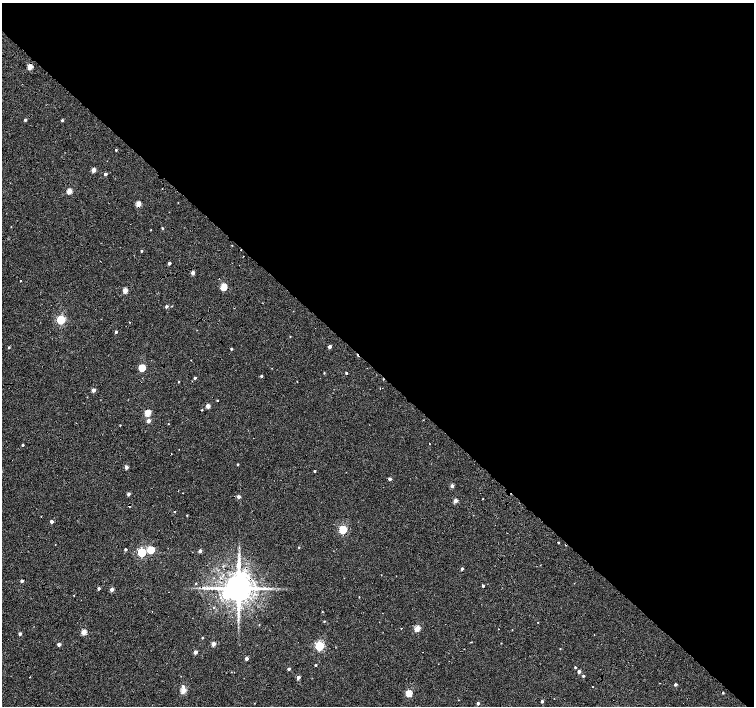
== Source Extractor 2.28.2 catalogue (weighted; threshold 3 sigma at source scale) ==
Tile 3 of 4 x 4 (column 3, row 1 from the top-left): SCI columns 3016-4518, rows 4453-5860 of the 6025 x 6022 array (HDU 1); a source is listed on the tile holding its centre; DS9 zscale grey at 2 x 2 block average (1 PNG px = mean of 2 x 2 image px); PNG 756 x 708 px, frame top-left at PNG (2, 3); no overlay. Shown black and unused: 54% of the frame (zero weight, under 4 of 8 exposures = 5% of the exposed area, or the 3 px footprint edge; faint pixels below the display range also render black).
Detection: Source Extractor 2.28.2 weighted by HDU 2 'WHT'; one run over the whole footprint, this tile lists its part. Background 8.86e-04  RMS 0.0025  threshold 0.0102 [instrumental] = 3 sigma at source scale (4.09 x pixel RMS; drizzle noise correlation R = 1.36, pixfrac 0.8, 0.0396/0.0396 arcsec/px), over >= 5 px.
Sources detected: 118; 1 inside a brighter object's white glare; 11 cosmic-ray / hot-pixel residue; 1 long thin detection or spike segment (spike, bleed or trail) — not listed; the other 105 listed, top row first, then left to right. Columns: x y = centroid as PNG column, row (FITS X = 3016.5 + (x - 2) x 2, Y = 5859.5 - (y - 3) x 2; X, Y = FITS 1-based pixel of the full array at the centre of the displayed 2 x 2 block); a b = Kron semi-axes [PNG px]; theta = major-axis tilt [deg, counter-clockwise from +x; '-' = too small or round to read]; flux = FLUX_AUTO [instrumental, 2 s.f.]
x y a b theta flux
30 66 3 3 - 8.2
25 120 3 2 - 1.2
62 120 2 2 - 0.93
116 150 2 2 - 0.58
94 170 3 2 - 4.8
105 174 2 2 - 1.4
69 191 3 3 - 9
138 203 3 3 - 9
162 228 3 2 - 0.71
151 230 2 2 - 0.2
232 245 2 2 - 0.21
241 250 2 2 - 0.16
141 251 2 2 - 0.6
243 256 2 2 - 0.22
169 263 2 2 - 1.6
193 273 3 2 - 3
20 281 2 2 - 0.22
224 287 3 3 - 16
125 290 3 2 - 7.3
166 306 3 2 - 1.3
61 319 3 3 - 43
130 322 2 2 - 0.26
116 332 2 2 - 1.1
290 336 2 2 - 0.28
9 347 2 2 - 0.64
330 347 2 2 - 2.8
231 349 2 2 - 0.69
142 368 3 3 - 20
324 373 2 2 - 0.38
346 373 2 2 - 0.71
261 376 2 2 - 1
195 378 2 2 - 1.1
179 382 2 2 - 0.34
380 388 2 2 - 0.26
93 390 3 2 - 3.4
217 400 2 2 - 0.41
208 406 3 2 - 5.2
148 413 3 3 - 14
149 421 3 2 - 3.2
168 424 2 2 - 0.42
120 425 2 2 - 0.3
429 444 2 2 - 0.21
22 445 2 2 - 0.7
237 464 2 2 - 0.54
126 467 2 2 - 3.1
315 471 2 2 - 0.75
389 479 3 2 - 1.7
452 486 2 2 - 2.8
183 493 2 2 - 0.2
128 494 3 2 - 1.6
239 497 3 2 - 2.1
455 500 2 2 - 4.6
129 506 4 2 - 0.5
187 515 2 2 - 0.43
52 521 3 3 - 1.7
343 529 3 3 - 32
558 543 2 2 - 0.46
55 544 2 2 - 0.21
299 547 2 2 - 0.39
125 549 2 2 - 1.1
151 550 3 3 - 18
200 551 2 2 - 2.8
142 552 3 3 - 40
462 568 3 2 - 0.94
381 575 2 2 - 0.19
22 581 2 2 - 1.7
196 583 2 2 - 0.37
483 586 2 2 - 0.93
99 588 3 2 - 1.1
238 588 8 6 85 1300
112 589 2 2 - 3.5
74 595 2 2 - 0.24
214 607 2 2 - 0.62
322 612 2 2 - 0.23
324 621 3 2 - 0.48
538 622 2 2 - 0.25
259 625 2 2 - 0.27
417 628 3 2 - 12
499 629 2 2 - 0.28
512 630 2 2 - 0.24
84 632 3 2 - 9.6
20 634 2 2 - 1.9
202 637 2 2 - 0.51
501 643 2 2 - 0.22
59 644 2 2 - 2.7
213 644 2 2 - 5.5
319 646 3 3 - 53
560 648 2 2 - 0.31
195 652 2 2 - 3.3
246 659 2 2 - 3.2
316 665 2 2 - 0.66
575 667 2 2 - 0.71
289 669 2 2 - 1.2
579 671 2 2 - 2.6
234 672 2 2 - 0.21
583 676 2 2 - 0.86
30 677 2 2 - 0.3
298 677 2 2 - 3.4
675 684 2 2 - 1.3
183 686 4 4 - 1.1
593 687 2 2 - 0.22
183 690 3 2 - 12
409 693 3 3 - 16
542 701 3 2 - 1.1
478 703 2 2 - 1.6
Overlapping masked pixels (flux is a lower limit): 9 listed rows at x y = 30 66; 138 203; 241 250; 208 406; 129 506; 343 529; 483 586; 99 588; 238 588